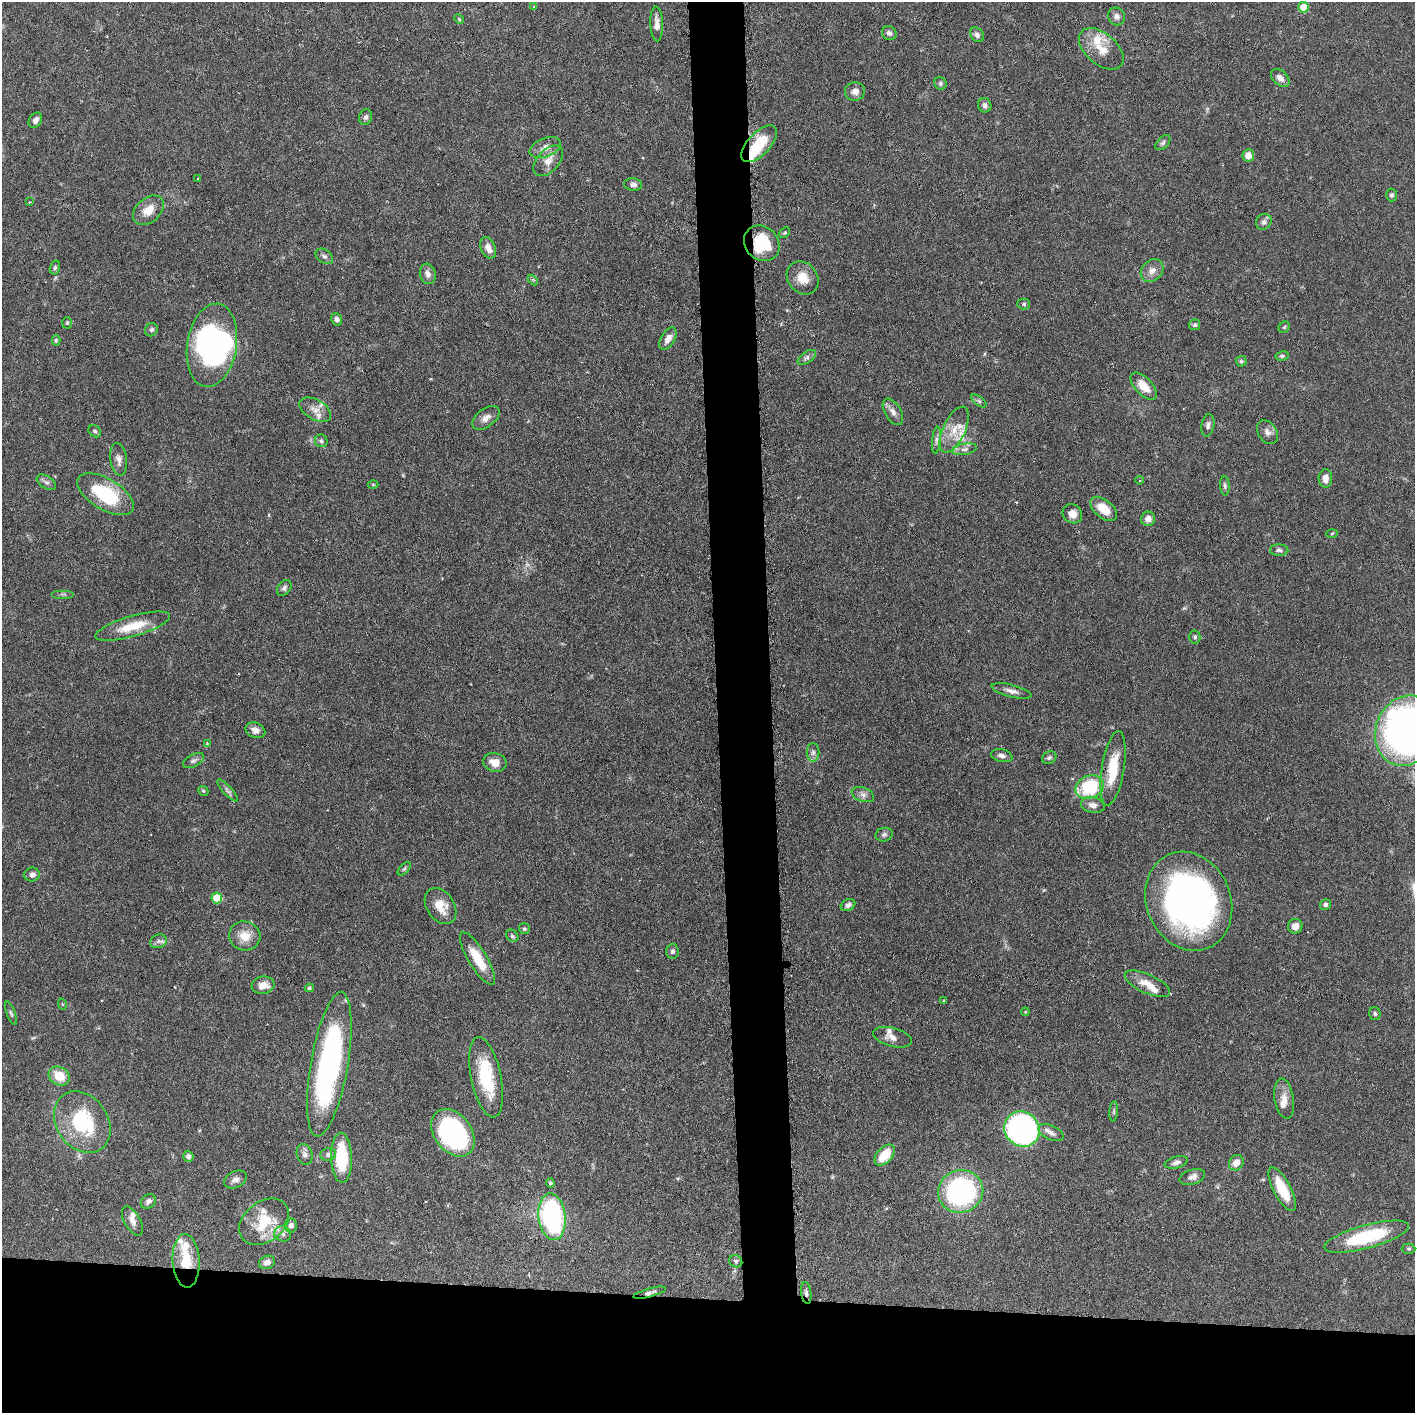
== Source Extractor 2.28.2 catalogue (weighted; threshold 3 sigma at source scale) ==
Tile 8 of 3 x 3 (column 2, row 3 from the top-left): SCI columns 1432-2844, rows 4-1414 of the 4276 x 4236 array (HDU 1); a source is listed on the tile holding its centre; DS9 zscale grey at full resolution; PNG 1417 x 1415 px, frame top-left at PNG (2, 2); each listed source drawn as its Kron ellipse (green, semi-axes under 4 px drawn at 4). Shown black and unused: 12% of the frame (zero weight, under 3 of 6 exposures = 1% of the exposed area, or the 3 px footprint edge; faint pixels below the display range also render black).
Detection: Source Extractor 2.28.2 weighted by HDU 2 'WHT'; one run over the whole footprint, this tile lists its part. Background 0.0621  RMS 0.0029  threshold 0.012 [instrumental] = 3 sigma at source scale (4.09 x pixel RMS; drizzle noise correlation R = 1.36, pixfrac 0.8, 0.05/0.05 arcsec/px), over >= 5 px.
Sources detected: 166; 4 inside a brighter object's white glare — neither listed nor drawn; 15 inside a brighter listed object's ellipse — not listed separately; the other 147 listed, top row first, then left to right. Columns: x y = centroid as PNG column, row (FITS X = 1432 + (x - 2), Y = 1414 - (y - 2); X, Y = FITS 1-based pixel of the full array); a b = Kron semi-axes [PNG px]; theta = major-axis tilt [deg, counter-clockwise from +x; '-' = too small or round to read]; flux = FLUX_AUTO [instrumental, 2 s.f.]
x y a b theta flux
534 7 4 4 - 0.3
1303 7 5 5 - 5.5
1116 16 9 8 - 1.3
459 19 5 4 - 0.31
657 24 17 6 -88 2
889 33 7 7 - 0.94
977 35 8 6 -48 0.91
1101 49 26 15 -40 5.6
1280 78 11 7 -43 1.6
940 83 6 6 - 0.57
855 91 10 9 - 1.7
985 105 7 6 - 1.1
366 117 8 6 75 0.91
35 120 8 6 56 1.1
1163 143 9 5 45 0.7
759 144 23 11 47 11
545 148 16 9 21 2.2
1248 155 6 6 - 2.4
548 161 18 11 48 2.8
198 178 3 3 - 0.25
633 184 9 6 -7 1.1
1392 195 6 5 - 0.64
29 202 2 2 - 0.23
148 210 18 12 42 3.8
1264 222 8 7 - 0.9
785 233 6 4 43 0.35
762 243 19 16 -46 12
488 248 11 7 -66 2
324 256 10 6 -37 0.83
55 267 7 5 75 0.49
1152 271 12 10 46 2.1
428 274 10 8 -75 1.5
803 278 18 14 -51 4.2
533 280 6 3 -46 0.4
1024 304 6 5 - 0.43
337 319 6 5 - 1.1
67 323 6 5 - 0.39
1195 325 5 5 - 0.59
1284 327 6 5 - 0.45
151 330 7 6 - 0.68
668 339 12 6 59 1.6
56 340 5 4 - 0.37
212 345 42 24 81 49
1282 356 7 4 9 0.52
807 357 10 5 36 0.9
1241 361 5 5 - 0.44
1144 386 17 8 -47 4.1
979 401 9 4 -36 0.62
315 410 17 10 -29 2.3
893 412 14 8 -59 1.7
486 418 16 9 37 1.9
1208 425 11 6 79 0.98
954 430 25 11 65 4.7
95 431 7 5 -47 0.64
1267 432 13 9 -56 1.5
936 440 13 4 84 0.96
321 441 6 6 - 0.61
964 449 13 5 9 1.2
119 459 16 8 -81 1.7
1325 478 9 6 -90 2
1139 480 4 3 - 0.26
46 482 11 6 -32 0.94
373 485 5 3 - 0.26
1225 486 9 5 -86 0.62
105 494 31 15 -30 17
1104 509 16 9 -39 5.2
1072 514 10 9 - 2.7
1148 519 7 7 - 1.7
1332 533 5 3 - 0.28
1279 550 9 5 -2 0.81
284 588 8 6 52 0.78
63 594 11 2 0 0.48
133 626 39 10 16 7.2
1195 637 6 5 - 0.59
1011 691 20 6 -14 1.7
255 730 10 7 -24 1.6
1406 731 36 30 68 120
207 743 3 3 - 0.3
813 752 9 6 90 0.97
1002 756 11 6 -13 1.1
1049 758 7 6 - 0.62
193 761 11 6 28 0.81
495 762 12 9 -14 3
1113 768 38 11 81 9.8
1090 787 15 11 24 19
227 790 14 4 -47 0.87
203 791 5 4 - 0.36
863 795 11 7 -21 1.3
1093 805 12 7 -10 1.7
884 835 9 6 13 0.81
404 869 8 4 45 0.5
32 875 8 7 - 1.2
217 898 5 5 - 9.7
1189 901 51 42 -66 120
848 905 7 5 27 1.1
1325 905 5 5 - 0.66
440 906 20 13 -56 5
1295 926 7 7 - 2.3
524 929 5 5 - 0.47
245 936 16 14 -14 4.3
512 936 7 5 -46 0.58
158 941 8 6 22 0.88
672 951 7 6 - 0.72
477 958 30 9 -59 7.4
1147 984 24 9 -24 3.8
263 985 11 8 9 2.6
309 988 4 3 - 0.39
944 1001 3 3 - 0.3
62 1004 6 3 -72 0.25
1025 1012 4 3 - 0.25
11 1013 12 4 -70 0.54
1375 1013 6 5 - 0.56
892 1037 20 9 -15 2.1
329 1064 73 18 80 71
59 1076 11 9 -30 5.7
486 1077 41 15 -78 16
1284 1099 20 9 -81 2.7
1114 1111 10 4 86 0.53
82 1122 33 25 -55 23
1022 1129 18 17 - 71
453 1133 26 18 -53 51
1051 1133 13 7 -24 1.5
305 1154 10 7 -73 1.1
328 1154 8 6 16 0.96
885 1155 12 7 48 6.7
188 1156 6 5 - 0.92
342 1158 25 10 -88 13
1176 1162 12 5 16 1.2
1236 1163 8 7 - 2.5
1192 1177 13 7 18 1.5
235 1180 12 8 25 1.3
550 1183 4 4 - 0.48
1282 1189 24 8 -62 8.5
961 1191 23 21 19 59
148 1201 8 6 40 1.1
552 1217 23 13 -83 49
132 1221 16 8 -60 1.8
264 1222 27 20 38 11
291 1225 7 6 - 1.2
283 1234 8 7 - 1.2
1367 1237 44 11 15 20
1409 1249 7 5 -1 0.47
186 1261 27 13 -87 8.2
736 1261 7 6 - 0.64
267 1262 8 6 24 1.6
650 1293 17 4 15 0.92
806 1293 11 5 -82 0.93
Overlapping masked pixels (flux is a lower limit): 5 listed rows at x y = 759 144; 762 243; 186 1261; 650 1293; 806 1293
Isophote crosses this tile's border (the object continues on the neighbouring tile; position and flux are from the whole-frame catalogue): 1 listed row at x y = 1406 731